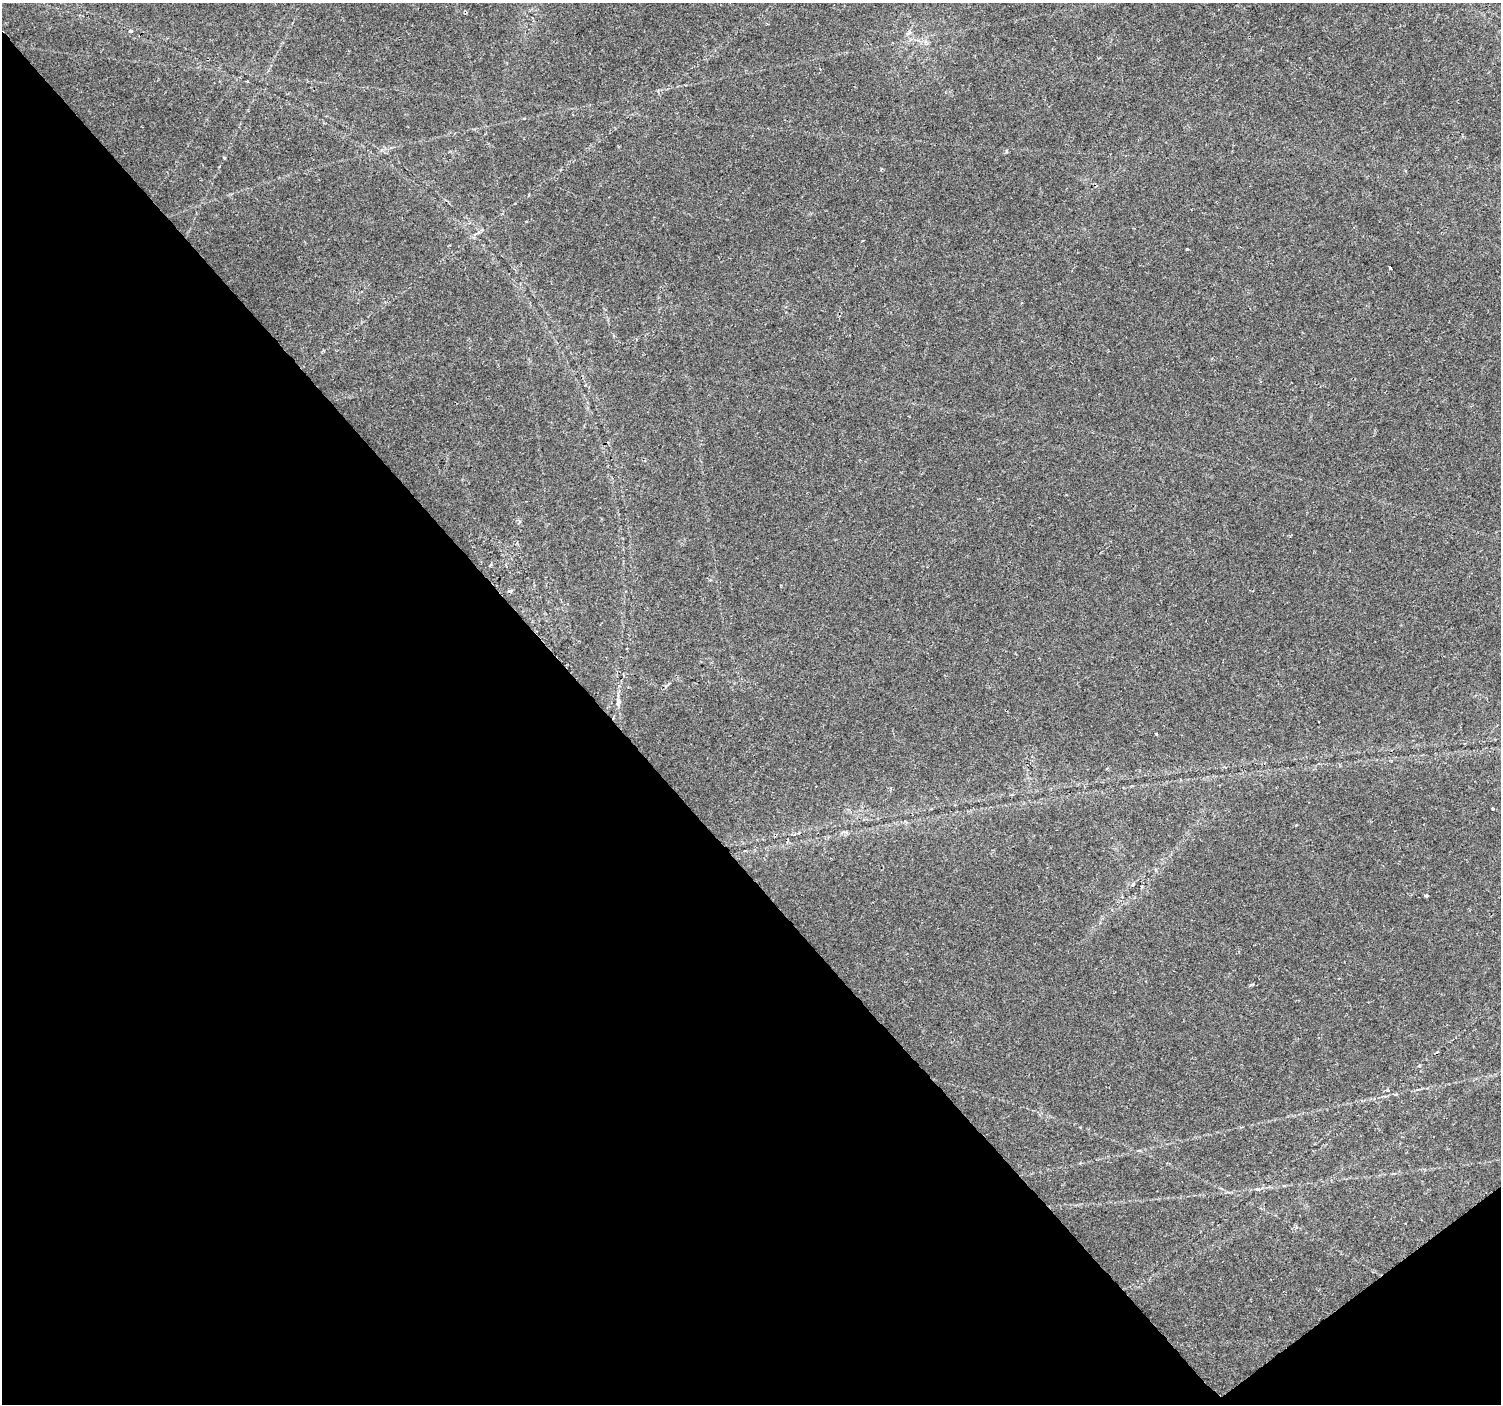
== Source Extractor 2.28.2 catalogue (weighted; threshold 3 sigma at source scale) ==
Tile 14 of 4 x 4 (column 2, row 4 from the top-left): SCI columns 1506-3004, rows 204-1605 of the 6001 x 5954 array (HDU 1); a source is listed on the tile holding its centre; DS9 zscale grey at full resolution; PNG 1503 x 1406 px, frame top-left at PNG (2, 3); no overlay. Shown black and unused: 41% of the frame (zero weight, under 2 of 3 exposures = <1% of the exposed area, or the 3 px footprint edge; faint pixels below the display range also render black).
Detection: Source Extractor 2.28.2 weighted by HDU 2 'WHT'; one run over the whole footprint, this tile lists its part. Background 0.0407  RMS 0.0037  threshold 0.0164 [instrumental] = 3 sigma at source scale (4.5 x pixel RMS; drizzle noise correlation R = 1.50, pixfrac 1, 0.0396/0.0396 arcsec/px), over >= 5 px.
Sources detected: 13; all 13 listed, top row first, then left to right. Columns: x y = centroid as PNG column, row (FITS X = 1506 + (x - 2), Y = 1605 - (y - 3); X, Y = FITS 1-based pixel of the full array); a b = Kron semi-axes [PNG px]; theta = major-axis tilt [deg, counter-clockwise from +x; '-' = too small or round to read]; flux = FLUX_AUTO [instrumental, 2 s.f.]
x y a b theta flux
131 31 4 3 - 0.72
863 241 3 3 - 0.66
1187 249 3 3 - 0.41
1390 267 4 3 - 3.1
510 591 6 4 4 0.67
618 703 10 5 53 1
1156 734 4 2 - 0.28
1107 769 3 3 - 0.61
1493 809 3 3 - 0.87
1426 895 5 3 - 0.56
1419 1066 5 3 - 0.38
1388 1090 5 3 - 0.34
1257 1189 6 4 -19 0.67
Unlisted compact peaks at least as high as the median listed source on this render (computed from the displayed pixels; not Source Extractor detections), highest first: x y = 224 158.